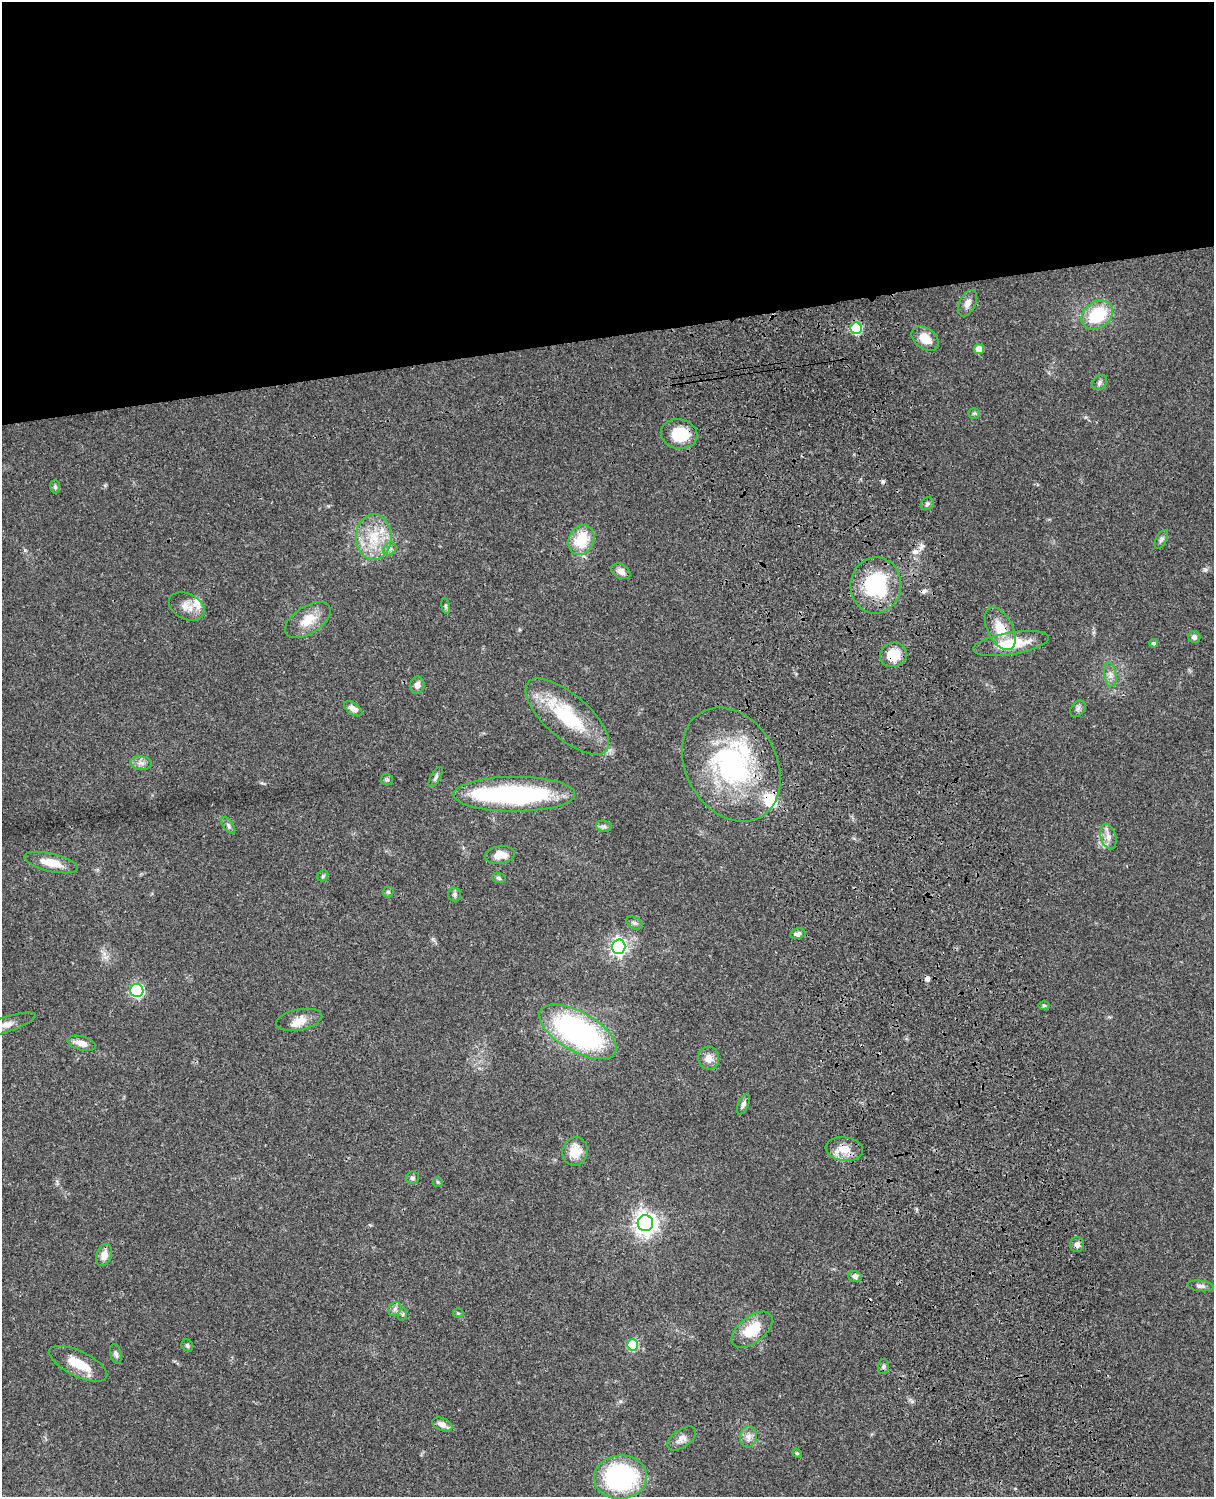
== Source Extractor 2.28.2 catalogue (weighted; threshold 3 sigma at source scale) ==
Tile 2 of 4 x 3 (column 2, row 1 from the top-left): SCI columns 1333-2544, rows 3268-4762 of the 5086 x 4927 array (HDU 1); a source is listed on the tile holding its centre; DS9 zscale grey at full resolution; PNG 1216 x 1499 px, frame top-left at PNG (2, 2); each listed source drawn as its Kron ellipse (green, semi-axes under 4 px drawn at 4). Shown black and unused: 23% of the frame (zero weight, under 3 of 4 exposures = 6% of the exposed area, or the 3 px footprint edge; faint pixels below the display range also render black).
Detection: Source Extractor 2.28.2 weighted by HDU 2 'WHT'; one run over the whole footprint, this tile lists its part. Background 0.0764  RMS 0.0058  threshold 0.026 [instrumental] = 3 sigma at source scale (4.5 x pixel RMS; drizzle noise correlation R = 1.50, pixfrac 1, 0.05/0.05 arcsec/px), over >= 5 px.
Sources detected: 87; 1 inside a brighter object's white glare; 5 cosmic-ray / hot-pixel residue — neither listed nor drawn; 4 inside a brighter listed object's ellipse — not listed separately; the other 77 listed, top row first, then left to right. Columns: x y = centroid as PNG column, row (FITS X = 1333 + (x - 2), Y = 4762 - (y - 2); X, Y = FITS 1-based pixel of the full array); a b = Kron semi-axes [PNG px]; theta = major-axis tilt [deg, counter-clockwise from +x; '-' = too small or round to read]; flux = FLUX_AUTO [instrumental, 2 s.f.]
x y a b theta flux
968 303 14 8 64 3.6
1097 315 17 13 34 25
856 328 6 5 - 52
925 339 15 10 -37 8.7
979 349 5 5 - 8.1
1099 383 8 6 48 1.7
974 413 6 5 - 0.95
679 434 18 14 -11 17
55 487 6 5 - 1
927 504 7 6 - 1.5
374 537 23 17 90 19
1161 539 10 5 62 1.5
581 540 16 12 63 18
390 549 7 6 - 1.7
621 571 10 7 -27 3.4
876 585 28 25 83 45
187 606 19 13 -26 6.3
446 606 8 4 -81 1.1
308 620 26 13 33 11
1000 629 23 12 -63 11
1194 637 6 6 - 2
1011 643 38 11 9 19
1154 643 4 4 - 1
893 655 13 12 - 13
1110 675 12 6 -79 2.9
417 685 8 7 - 3
353 709 10 6 -35 3.5
1078 709 9 6 50 1.7
567 716 52 22 -41 38
141 763 11 7 -2 2.6
731 765 60 45 -61 96
436 777 11 5 60 1.5
387 779 6 5 - 1
514 794 61 17 0 95
228 826 10 5 -55 1.5
604 826 8 5 -7 1.5
1108 837 13 7 -72 3.7
500 855 15 8 9 7.7
51 863 27 9 -13 10
323 876 6 5 - 0.89
499 878 7 5 -18 1.1
388 892 5 5 - 0.9
455 894 7 7 - 1.5
635 923 9 5 -26 1.5
798 934 8 5 12 2.2
618 947 7 7 - 180
137 990 6 6 - 88
1044 1006 6 3 -1 0.74
299 1020 23 10 11 6.4
6 1025 31 7 17 6.5
578 1032 43 19 -30 130
82 1043 14 7 -16 4.5
709 1058 11 10 - 5.1
743 1104 11 5 66 2
844 1149 19 11 -6 8.5
575 1151 14 12 81 10
412 1178 6 6 - 1.2
438 1182 5 5 - 0.76
645 1223 8 7 - 420
1077 1245 7 7 - 2.4
104 1255 11 7 73 5.2
855 1276 7 5 -17 1.7
1200 1286 13 5 -7 2
395 1309 7 6 - 1.7
458 1313 5 5 - 0.71
403 1314 6 4 71 0.79
752 1330 24 13 38 16
187 1345 6 5 - 1.1
632 1345 5 5 - 36
116 1354 10 5 -74 1.7
78 1364 32 12 -26 13
883 1366 7 5 88 1.3
442 1424 10 6 -24 3.5
748 1437 11 8 81 3.3
682 1439 16 8 35 3.6
797 1453 5 4 - 0.68
620 1477 26 22 5 84
Overlapping masked pixels (flux is a lower limit): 3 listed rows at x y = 679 434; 1000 629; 893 655
Isophote crosses this tile's border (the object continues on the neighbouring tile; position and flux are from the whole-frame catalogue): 1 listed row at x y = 6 1025